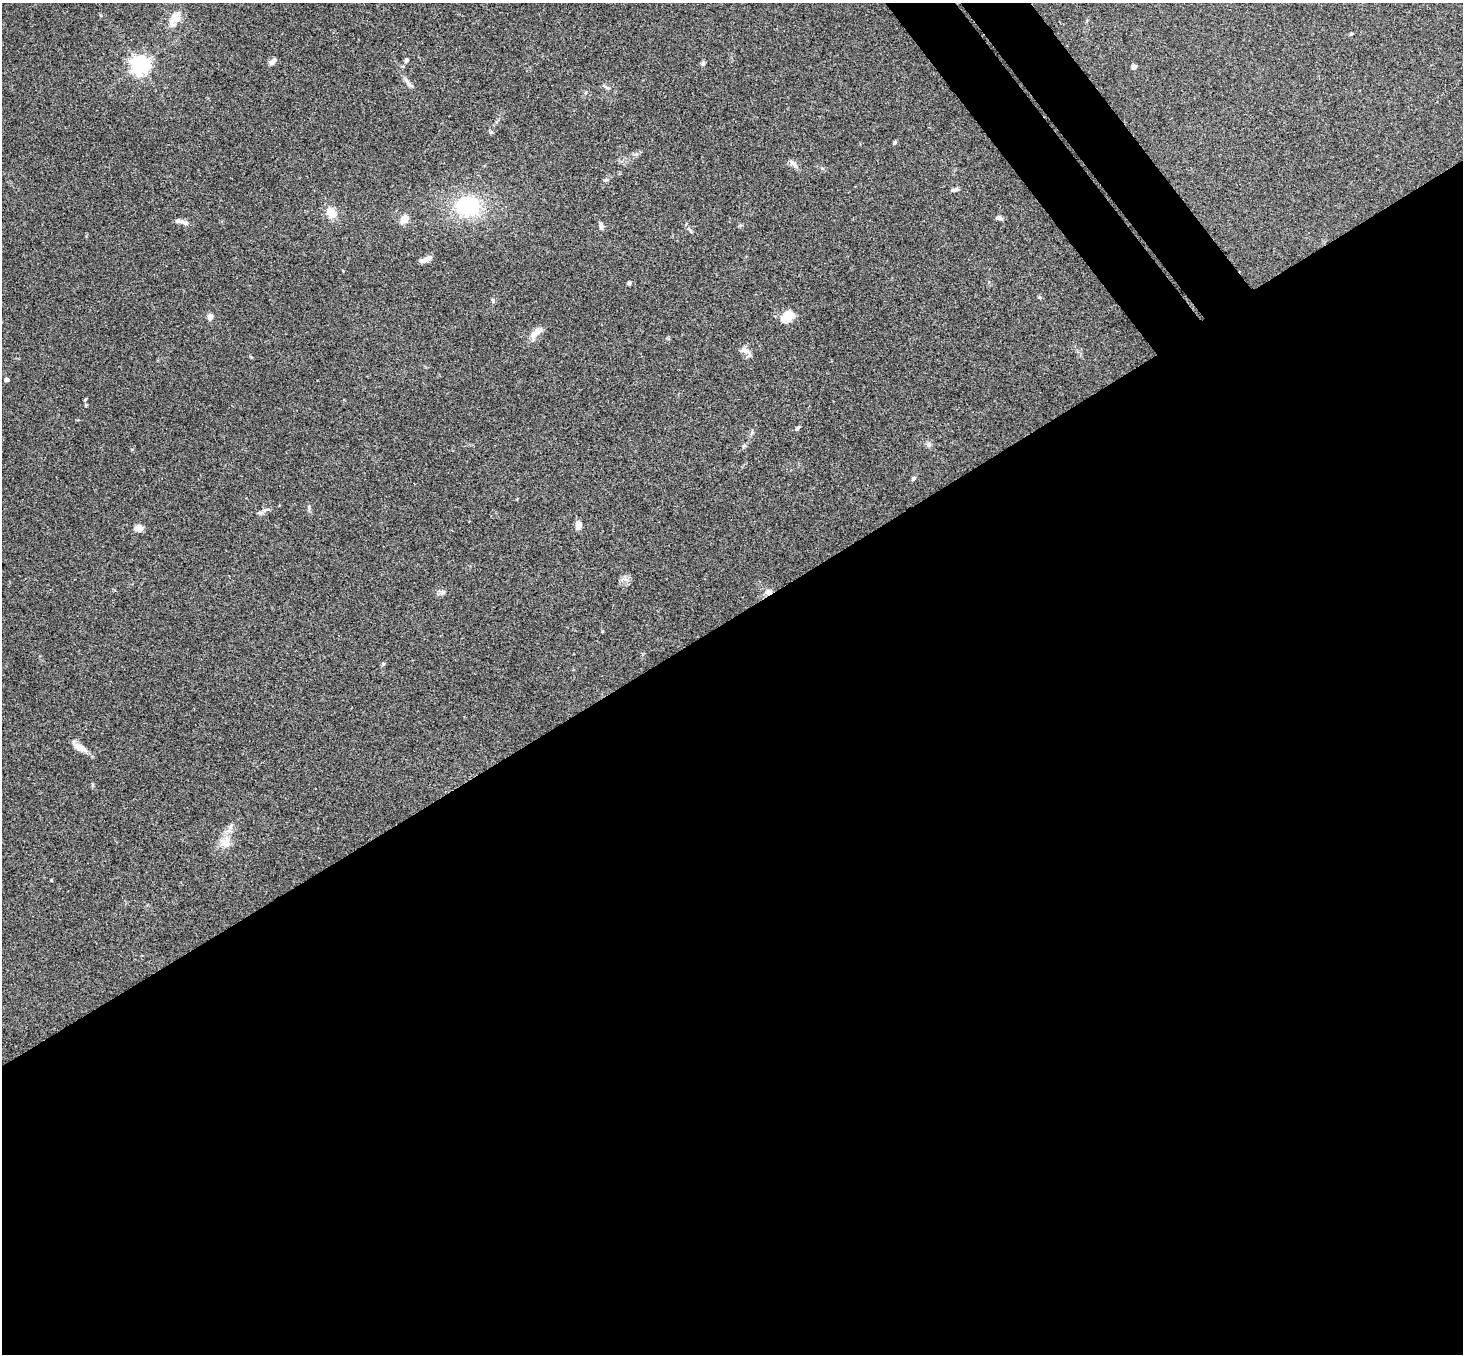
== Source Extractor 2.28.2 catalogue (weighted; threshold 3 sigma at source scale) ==
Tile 15 of 4 x 4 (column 3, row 4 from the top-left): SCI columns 2976-4436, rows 330-1681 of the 5948 x 5929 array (HDU 1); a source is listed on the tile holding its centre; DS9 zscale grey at full resolution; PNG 1465 x 1356 px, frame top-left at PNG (2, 3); no overlay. Shown black and unused: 57% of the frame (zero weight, under 3 of 4 exposures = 6% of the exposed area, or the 3 px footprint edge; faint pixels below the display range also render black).
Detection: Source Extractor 2.28.2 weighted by HDU 2 'WHT'; one run over the whole footprint, this tile lists its part. Background 0.204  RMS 0.0082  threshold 0.0368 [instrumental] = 3 sigma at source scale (4.5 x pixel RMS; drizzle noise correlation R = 1.50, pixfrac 1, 0.05/0.05 arcsec/px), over >= 5 px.
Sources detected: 42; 2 inside a brighter listed object's ellipse — not listed separately; the other 40 listed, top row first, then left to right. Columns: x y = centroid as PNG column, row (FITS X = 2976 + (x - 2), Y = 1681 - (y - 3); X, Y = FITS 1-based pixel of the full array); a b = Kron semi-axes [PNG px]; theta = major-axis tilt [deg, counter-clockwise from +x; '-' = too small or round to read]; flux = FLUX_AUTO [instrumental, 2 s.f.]
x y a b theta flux
174 19 23 12 59 11
1351 34 6 3 18 0.85
406 60 6 4 29 1.2
272 62 10 6 46 3
703 63 6 5 - 1.8
140 65 6 6 - 380
1134 66 5 5 - 2.4
408 83 17 5 -54 3.6
895 143 5 4 - 1.4
793 164 14 6 -43 3.4
606 180 8 4 9 1.2
954 190 9 4 16 2.5
468 206 26 22 -4 54
331 213 15 11 -55 9.3
999 218 10 5 -6 2
404 219 10 8 51 6.7
185 223 11 6 -23 3.2
601 226 10 5 -87 2.3
689 229 7 5 -45 1.8
425 259 13 5 19 5.2
629 283 5 5 - 1.5
493 300 7 4 -71 1.3
210 317 8 6 73 3.2
787 317 16 11 44 13
534 335 13 10 57 5.8
746 351 18 8 -39 4.9
6 380 4 4 - 3.7
85 405 5 3 - 0.91
797 428 6 4 51 1.3
928 444 8 6 -25 2.4
914 478 6 5 - 1.5
309 507 8 3 -78 1.4
260 513 11 4 5 2.1
578 525 8 6 84 6.1
139 528 10 7 -13 5
625 579 9 4 -19 2.2
443 592 6 6 - 1.9
768 592 9 8 - 3.5
80 748 18 7 -31 8.7
226 843 16 14 -80 10
Overlapping masked pixels (flux is a lower limit): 1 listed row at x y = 768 592